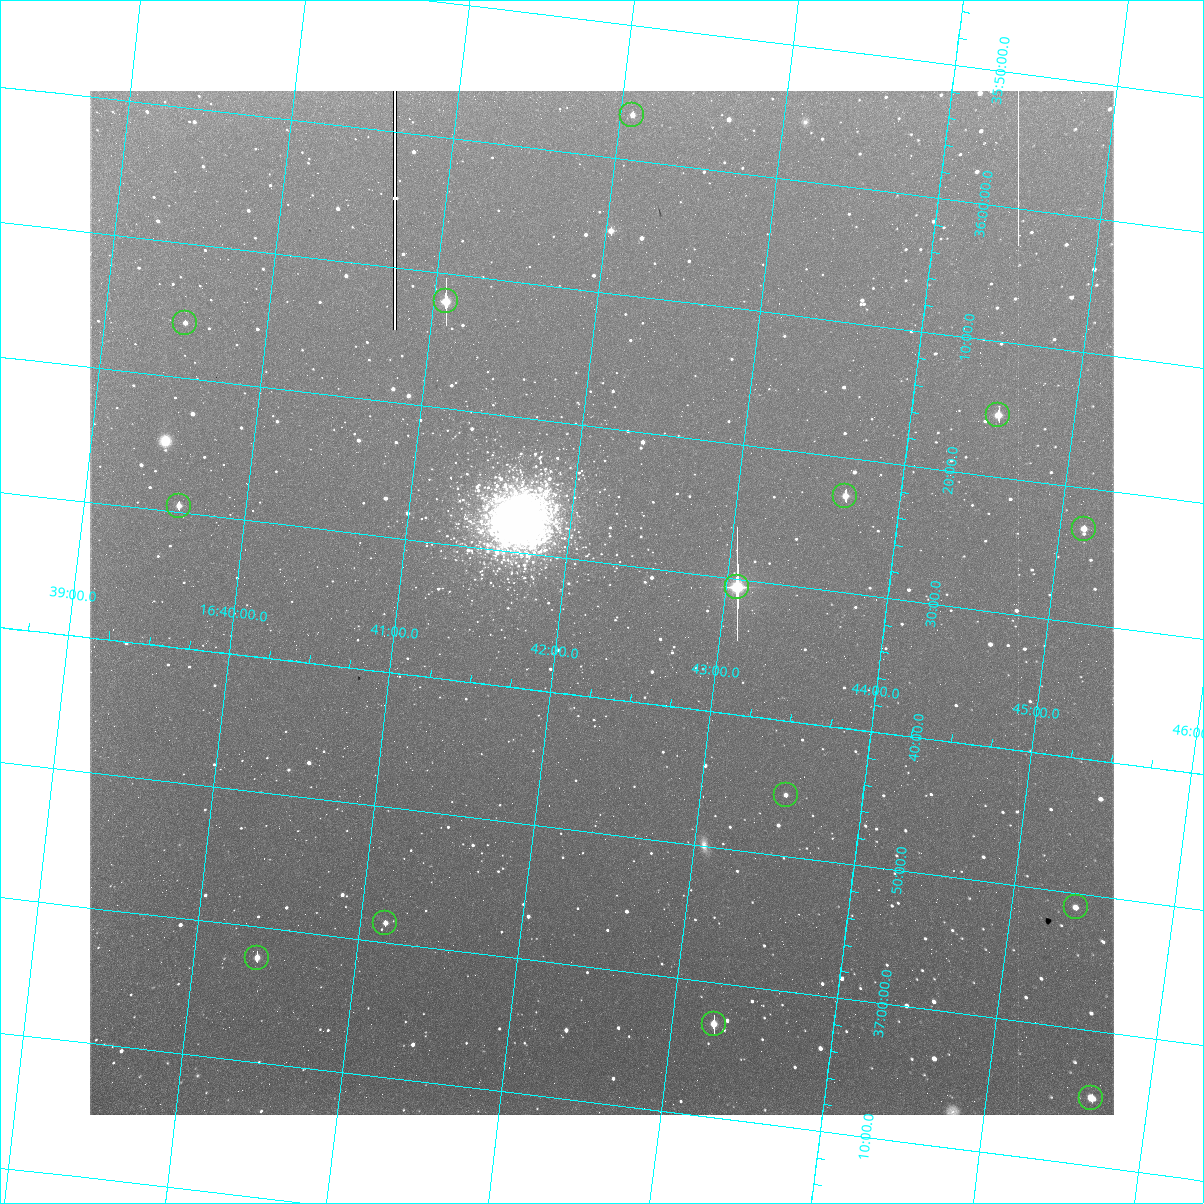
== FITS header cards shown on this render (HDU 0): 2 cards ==
NAXIS1  =                 1024 / length of data axis 1
NAXIS2  =                 1024 / length of data axis 2

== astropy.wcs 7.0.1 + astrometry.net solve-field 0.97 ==
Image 1024 x 1024 px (HDU 0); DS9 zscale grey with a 90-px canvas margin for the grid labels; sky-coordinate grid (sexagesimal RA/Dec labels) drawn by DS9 from the SOLVED WCS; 14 Tycho-2 reference stars matched to detected sources circled (green)
Header WCS: none
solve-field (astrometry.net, Tycho-2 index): SOLVED blind (the file carries no WCS)
Solved WCS: RA---TAN-SIP/DEC--TAN-SIP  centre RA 16:42:15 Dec +36:33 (250.56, +36.55 deg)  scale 4.47 arcsec/px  FOV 76.2' x 76.2'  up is -173 deg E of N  parity normal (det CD < 0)
(file carries no celestial WCS; the grid is the blind solution)
Tycho-2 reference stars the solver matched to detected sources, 14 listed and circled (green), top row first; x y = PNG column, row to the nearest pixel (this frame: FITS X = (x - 90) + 1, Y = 1024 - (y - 91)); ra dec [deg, ICRS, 3 dp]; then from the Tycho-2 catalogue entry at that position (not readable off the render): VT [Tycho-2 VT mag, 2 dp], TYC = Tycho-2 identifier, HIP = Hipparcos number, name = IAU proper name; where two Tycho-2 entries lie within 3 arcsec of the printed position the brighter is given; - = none
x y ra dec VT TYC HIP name
632 115 250.519 +35.944 9.73 2588-1044-1 - -
446 301 250.269 +36.201 7.32 2588-1571-1 81673 -
185 323 249.874 +36.265 10.00 2588-1664-1 - -
998 415 251.134 +36.257 8.92 2588-1710-1 81954 -
845 496 250.916 +36.381 8.80 2588-1201-1 81894 -
179 506 249.897 +36.492 9.25 2588-1849-1 81573 -
1084 529 251.287 +36.383 9.56 2588-1167-1 - -
737 587 250.768 +36.510 7.02 2588-2833-1 81848 -
786 795 250.882 +36.758 10.26 2588-2187-1 - -
1076 907 251.350 +36.851 10.14 2588-2178-1 82030 -
385 923 250.290 +36.976 9.86 2588-1974-1 81685 -
257 958 250.098 +37.038 8.97 2588-1891-1 - -
714 1024 250.815 +37.051 8.57 2588-2154-1 81867 -
1091 1098 251.412 +37.083 9.29 2588-2270-1 - -